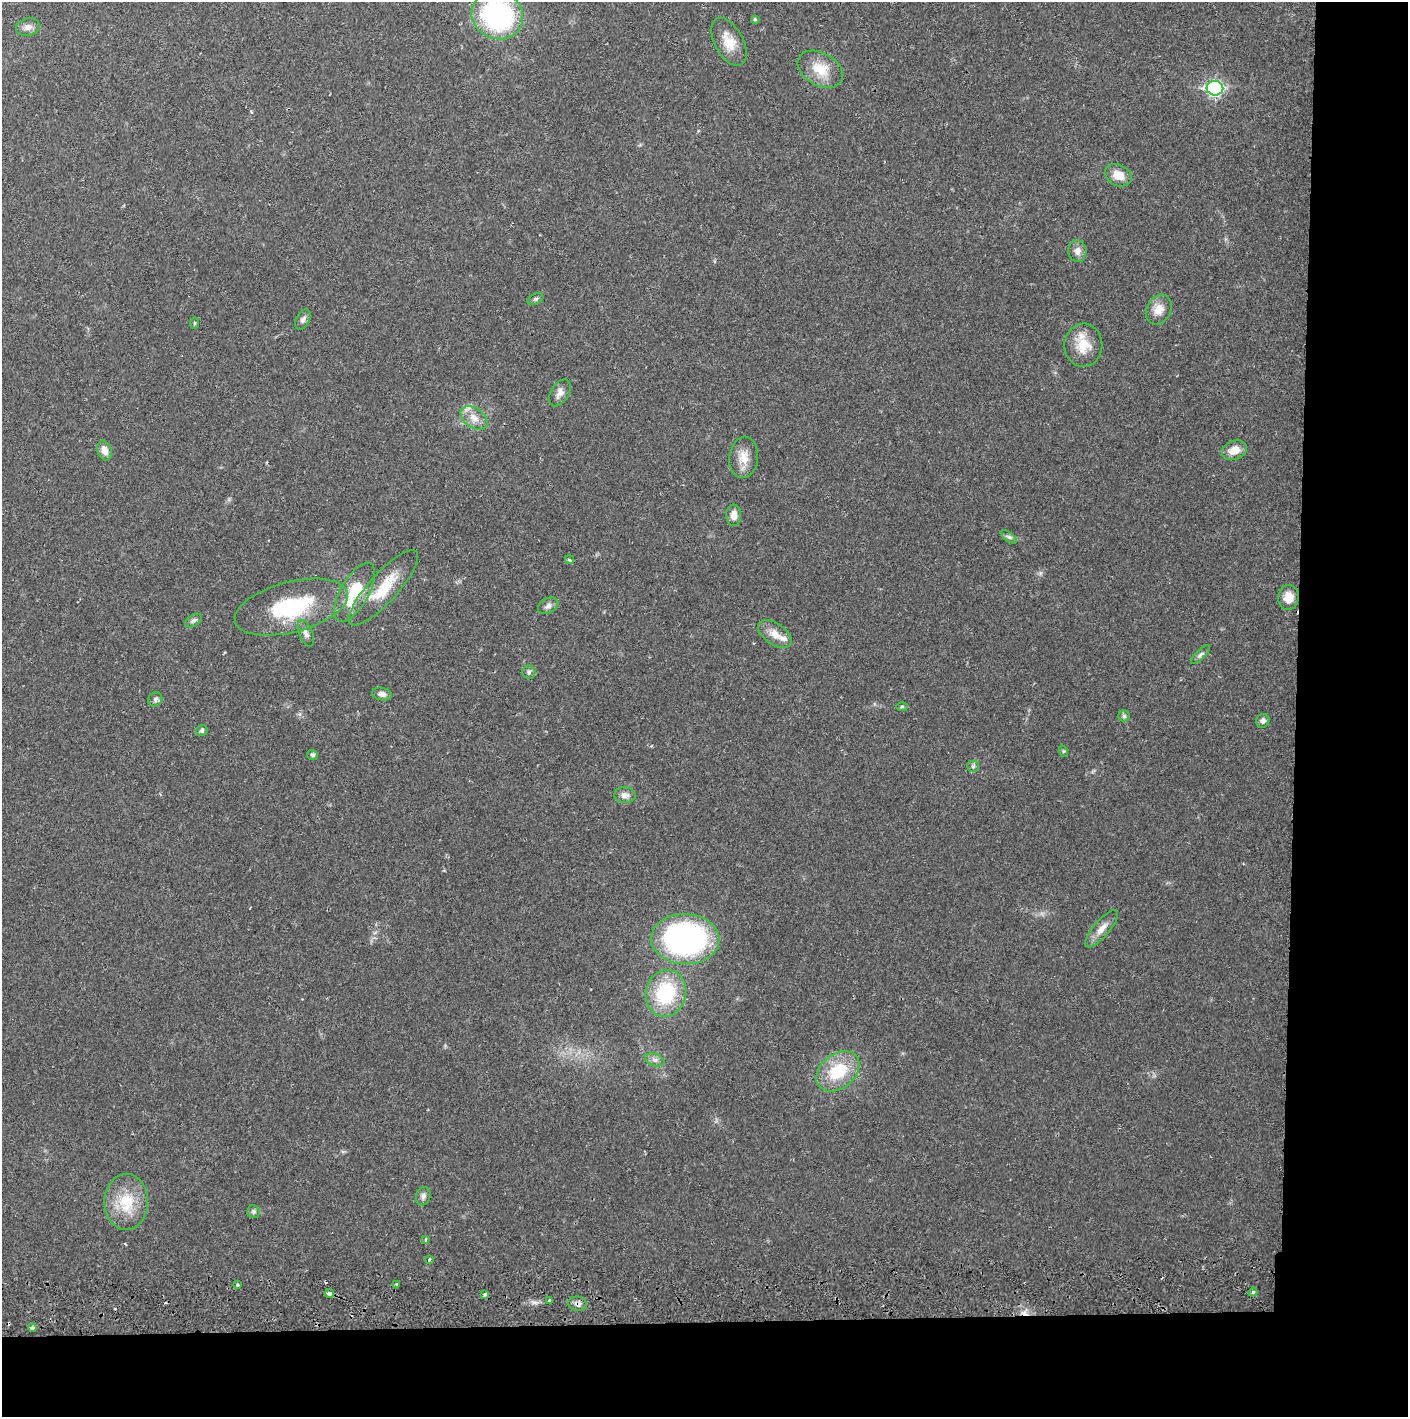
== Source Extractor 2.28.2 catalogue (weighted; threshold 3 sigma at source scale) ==
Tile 9 of 3 x 3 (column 3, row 3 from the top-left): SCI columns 2815-4220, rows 56-1470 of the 4227 x 4357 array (HDU 1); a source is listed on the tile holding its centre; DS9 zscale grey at full resolution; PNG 1410 x 1419 px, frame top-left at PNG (2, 2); each listed source drawn as its Kron ellipse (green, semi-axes under 4 px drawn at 4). Shown black and unused: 14% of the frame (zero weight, under 2 of 3 exposures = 3% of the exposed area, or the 3 px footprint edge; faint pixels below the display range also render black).
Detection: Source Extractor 2.28.2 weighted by HDU 2 'WHT'; one run over the whole footprint, this tile lists its part. Background 0.023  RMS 0.0036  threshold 0.0161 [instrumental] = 3 sigma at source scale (4.5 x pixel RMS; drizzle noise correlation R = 1.50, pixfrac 1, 0.05/0.05 arcsec/px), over >= 5 px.
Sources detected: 66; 6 cosmic-ray / hot-pixel residue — neither listed nor drawn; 1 inside a brighter listed object's ellipse — not listed separately; the other 59 listed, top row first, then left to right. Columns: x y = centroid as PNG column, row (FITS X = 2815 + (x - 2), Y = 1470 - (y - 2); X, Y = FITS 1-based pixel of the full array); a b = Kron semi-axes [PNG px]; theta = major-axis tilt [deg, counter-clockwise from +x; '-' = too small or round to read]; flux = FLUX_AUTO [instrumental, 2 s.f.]
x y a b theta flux
497 15 26 23 -25 57
755 19 4 4 - 0.53
28 27 12 8 14 1.9
729 42 26 14 -62 6.4
820 69 24 16 -29 8.4
1215 88 8 7 - 73
1118 175 14 10 -26 4.9
1077 251 11 9 -86 2.3
535 299 8 5 26 0.71
1159 310 15 12 63 4.3
303 319 11 6 62 1.2
195 323 6 4 88 0.42
1083 345 21 19 87 8
560 393 15 9 59 2.2
474 418 15 9 -36 3.8
104 450 10 7 -71 2.8
1234 450 13 9 22 4.3
744 457 21 14 84 5.2
734 515 11 7 -89 2.4
1009 537 9 4 -35 0.9
570 560 5 4 - 0.83
384 588 49 14 48 14
355 592 33 14 60 15
1288 597 12 10 82 4.5
548 606 11 7 30 1.5
291 607 58 25 15 30
193 621 9 5 34 0.99
306 633 14 6 -67 1.8
775 634 19 10 -35 4.1
1201 655 12 4 45 0.98
529 672 6 6 - 0.9
382 694 10 6 -11 1.6
155 699 7 6 - 1
902 707 6 4 1 0.42
1124 716 5 5 - 0.67
1263 721 7 6 - 1.2
202 731 6 5 - 1.1
1063 751 6 4 -73 0.39
313 755 5 4 - 0.77
973 766 6 5 - 0.71
625 795 10 8 -4 1.9
1102 929 23 8 49 3.4
685 939 34 25 -2 100
666 993 23 20 77 24
655 1060 10 6 -18 1.3
838 1071 24 17 39 16
423 1196 9 7 75 1.3
126 1202 28 22 89 13
254 1212 6 6 - 0.77
425 1239 3 3 - 0.54
429 1259 3 3 - 1.1
238 1285 3 3 - 0.69
396 1285 3 3 - 0.9
1253 1292 4 4 - 0.54
329 1293 4 3 - 2.7
485 1294 4 3 - 2.5
550 1301 4 3 - 3.1
577 1304 9 7 -6 1.6
32 1328 4 4 - 0.81
Overlapping masked pixels (flux is a lower limit): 3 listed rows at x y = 329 1293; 550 1301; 577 1304
Isophote crosses this tile's border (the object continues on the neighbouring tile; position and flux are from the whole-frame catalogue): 1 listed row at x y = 497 15